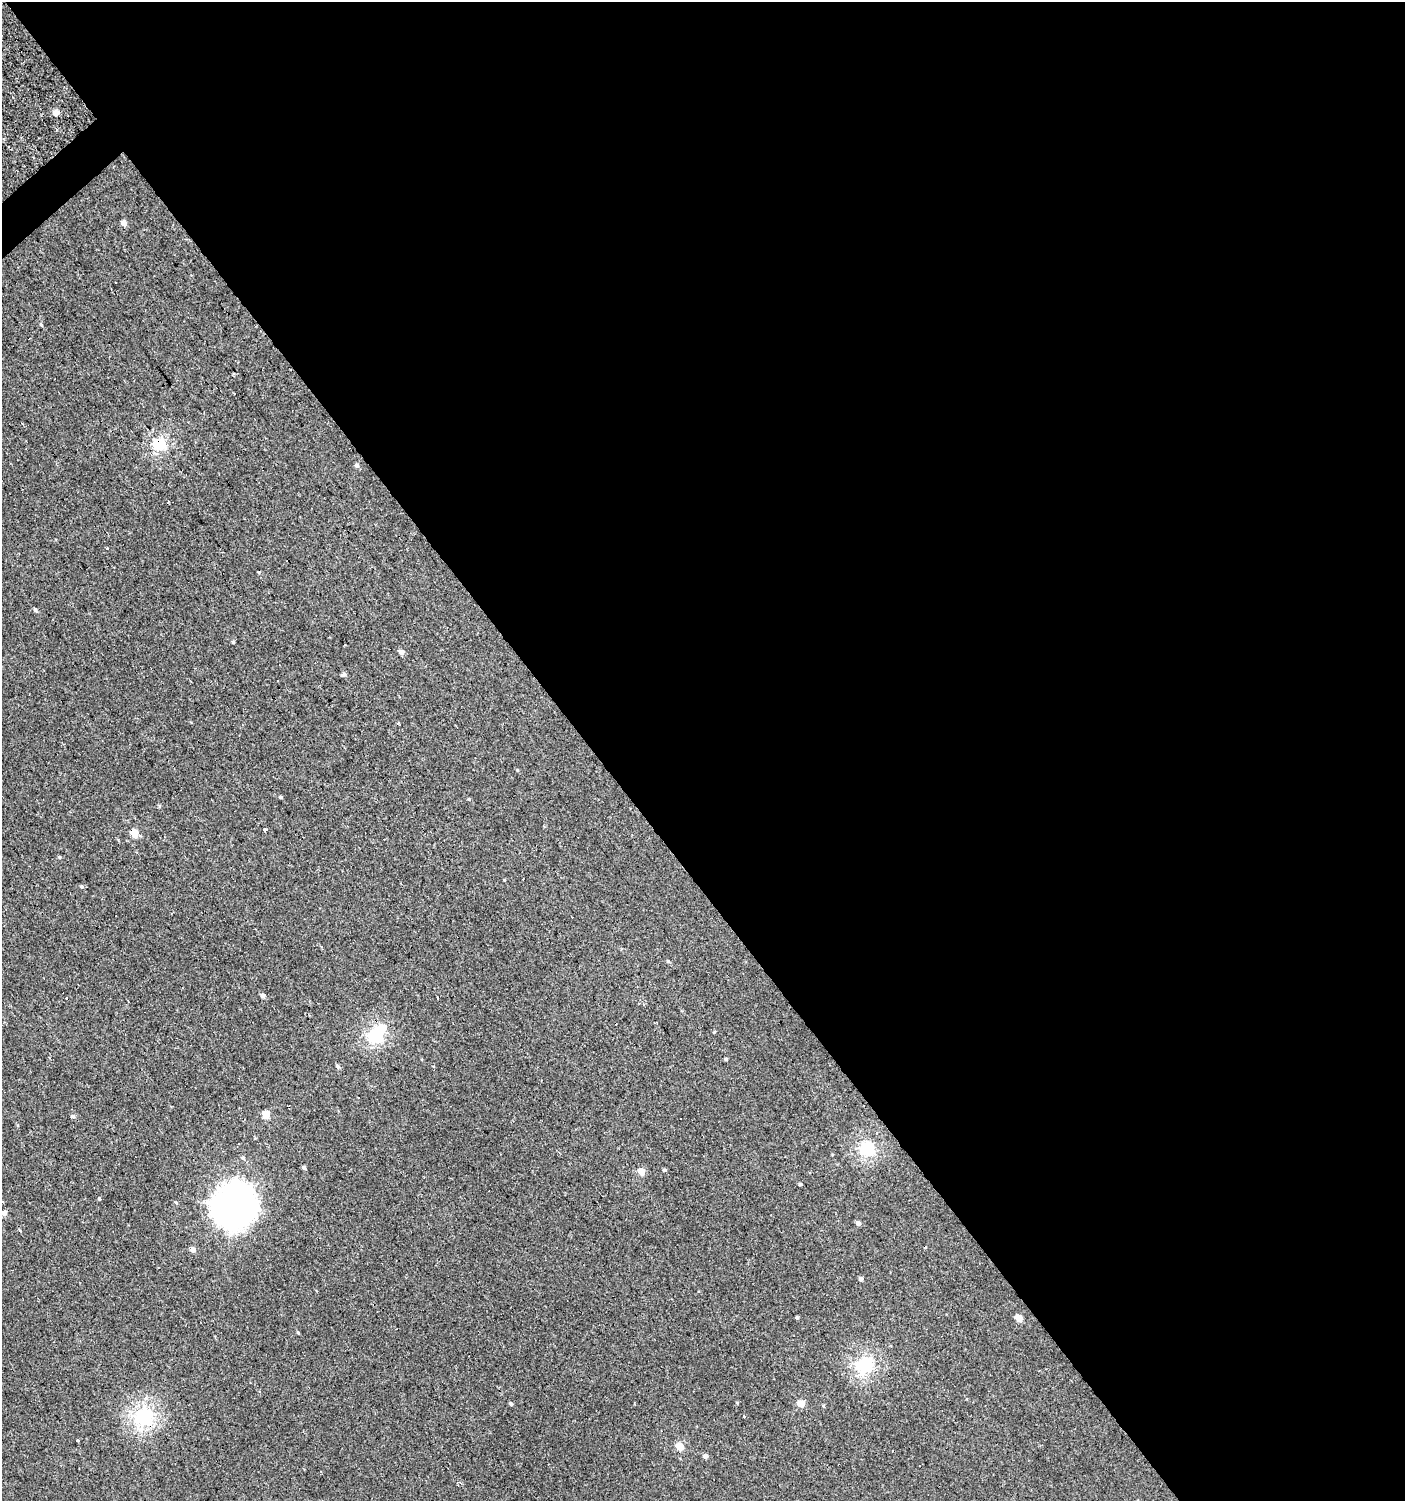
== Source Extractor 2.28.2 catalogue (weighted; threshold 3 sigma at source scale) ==
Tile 8 of 4 x 4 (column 4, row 2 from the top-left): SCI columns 4411-5813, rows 2998-4496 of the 5950 x 5995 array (HDU 1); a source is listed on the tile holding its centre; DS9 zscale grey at full resolution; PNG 1407 x 1503 px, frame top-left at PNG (2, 2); no overlay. Shown black and unused: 58% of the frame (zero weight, under 2 of 3 exposures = <1% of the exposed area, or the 3 px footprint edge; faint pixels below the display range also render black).
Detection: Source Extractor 2.28.2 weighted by HDU 2 'WHT'; one run over the whole footprint, this tile lists its part. Background 0.0013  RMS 0.0039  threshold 0.0174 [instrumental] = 3 sigma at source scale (4.5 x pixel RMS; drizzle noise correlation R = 1.50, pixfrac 1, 0.0396/0.0396 arcsec/px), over >= 5 px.
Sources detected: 62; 1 inside a brighter object's white glare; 12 cosmic-ray / hot-pixel residue — not listed; the other 49 listed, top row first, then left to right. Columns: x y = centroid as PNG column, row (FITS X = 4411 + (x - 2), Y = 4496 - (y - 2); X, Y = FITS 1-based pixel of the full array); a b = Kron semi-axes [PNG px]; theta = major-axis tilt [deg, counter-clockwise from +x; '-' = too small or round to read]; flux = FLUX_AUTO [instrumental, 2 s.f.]
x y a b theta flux
55 113 5 5 - 2.9
123 223 4 4 - 2.6
41 325 4 4 - 0.42
159 444 5 5 - 44
357 465 5 4 - 1
107 549 3 3 - 0.67
35 610 5 4 - 0.58
233 642 3 3 - 0.45
401 652 5 5 - 1.6
344 674 7 4 16 0.73
397 724 3 3 - 4.3
280 797 4 3 - 0.48
469 799 4 3 - 0.29
264 830 3 3 - 9.5
134 833 5 4 - 8
59 857 4 4 - 0.43
82 887 5 3 - 0.45
668 961 5 4 - 0.45
263 995 5 5 - 0.97
66 998 3 2 - 1.1
375 1036 6 6 - 55
726 1059 4 4 - 0.46
338 1066 5 5 - 0.66
266 1114 5 4 - 9.5
73 1116 5 5 - 0.69
877 1134 3 3 - 0.79
867 1149 6 6 - 53
243 1158 5 4 - 0.66
304 1167 4 4 - 0.75
664 1170 4 4 - 0.46
641 1171 5 4 - 5.5
800 1184 3 3 - 0.55
176 1203 5 3 - 0.36
234 1206 15 14 - 580
4 1213 5 4 - 2.2
858 1223 5 5 - 1.2
192 1249 5 5 - 1.9
861 1279 5 4 - 0.76
797 1317 4 4 - 0.43
1019 1318 5 5 - 6
298 1333 3 3 - 0.36
864 1365 6 6 - 74
511 1403 5 4 - 0.53
801 1404 5 4 - 5.9
744 1416 3 3 - 1.3
143 1417 7 6 - 82
77 1440 3 3 - 1.2
680 1447 5 5 - 8.4
705 1456 5 4 - 1.3
Overlapping masked pixels (flux is a lower limit): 2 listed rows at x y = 159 444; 143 1417